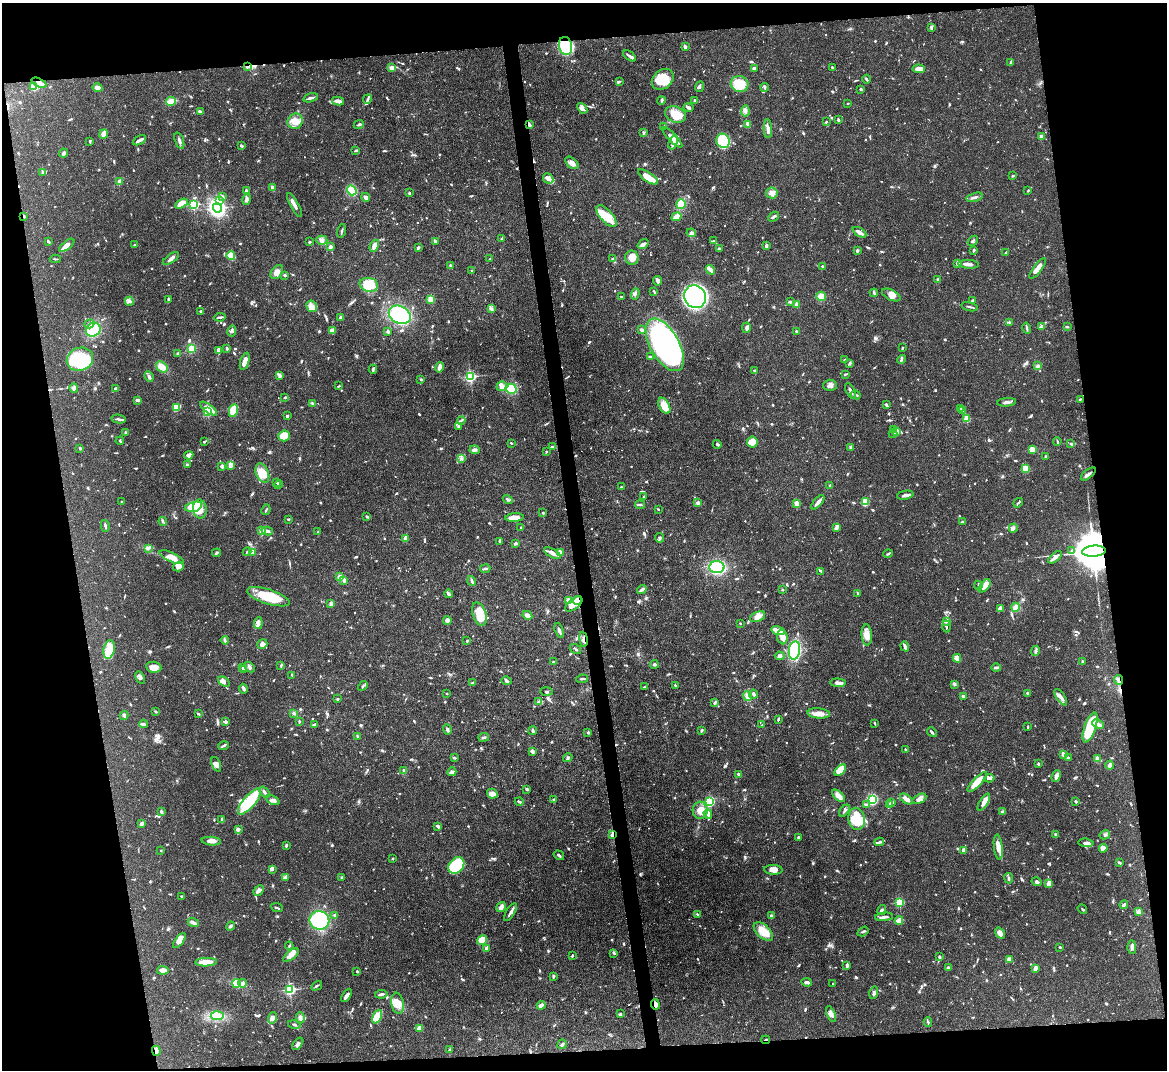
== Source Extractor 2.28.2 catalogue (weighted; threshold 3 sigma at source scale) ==
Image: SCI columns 3-4662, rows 242-4512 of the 4665 x 4644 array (HDU 1 of 3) = the unmasked area's bounding box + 8 px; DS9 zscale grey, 4 x 4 block average (1 PNG px = mean of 4 x 4 image px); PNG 1169 x 1072 px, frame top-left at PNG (2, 3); each listed source drawn as its Kron ellipse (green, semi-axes under 4 px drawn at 4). Shown black and unused: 18% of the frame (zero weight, under 3 of 4 exposures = <1% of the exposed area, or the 3 px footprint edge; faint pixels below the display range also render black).
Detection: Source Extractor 2.28.2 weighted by HDU 2 'WHT'. Background 0.0656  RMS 0.0033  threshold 0.015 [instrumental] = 3 sigma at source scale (4.5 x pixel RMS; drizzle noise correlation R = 1.50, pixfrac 1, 0.05/0.05 arcsec/px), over >= 5 px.
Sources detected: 1335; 4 too faint to see at this stretch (4 x 4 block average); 2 inside a brighter object's white glare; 11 cosmic-ray / hot-pixel residue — neither listed nor drawn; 34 coinciding with a brighter row at this scale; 73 inside a brighter listed object's ellipse — not listed separately; of the other 1211, all 500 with FLUX_AUTO >= 2.27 (the completeness limit of this list) listed and drawn (711 fainter detections not listed), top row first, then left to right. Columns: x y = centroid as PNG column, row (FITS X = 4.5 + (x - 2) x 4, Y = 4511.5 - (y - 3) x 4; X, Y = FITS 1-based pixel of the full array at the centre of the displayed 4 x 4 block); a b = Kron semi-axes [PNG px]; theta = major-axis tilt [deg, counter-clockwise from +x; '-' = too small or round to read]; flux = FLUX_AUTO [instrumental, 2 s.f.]
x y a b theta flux
931 28 3 2 - 3.3
565 46 9 6 -76 160
685 46 3 2 - 5.4
630 56 7 3 -37 5.8
1011 63 4 2 - 3.7
247 66 3 2 - 2.4
392 67 4 3 - 7.3
832 67 2 2 - 3.3
754 68 3 2 - 5.8
919 69 6 3 -4 19
663 79 12 9 42 53
866 79 4 2 - 2.7
619 82 3 3 - 2.6
39 83 8 4 -26 11
740 84 9 8 - 38
34 86 3 3 - 53
700 87 5 3 - 3.9
765 87 4 2 - 3.5
97 88 5 3 - 11
861 89 2 2 - 3.3
311 98 8 2 15 7
368 99 5 2 - 2.9
695 100 4 2 - 3.7
171 101 5 3 - 30
338 101 6 3 -12 14
661 101 4 2 - 2.4
848 103 2 2 - 2.6
688 107 5 3 - 5.1
582 108 6 4 -50 11
745 111 5 3 - 5.5
200 112 4 3 - 5.4
675 115 11 8 -22 36
838 120 3 3 - 2.9
295 121 8 7 - 25
826 122 3 2 - 2.4
748 124 4 2 - 11
359 125 5 2 - 4.4
529 125 4 3 - 4.2
664 126 3 2 - 4.4
768 129 9 3 -88 11
643 132 3 2 - 2.3
104 134 5 3 - 15
1041 136 2 2 - 7.8
672 138 13 3 -45 16
139 140 7 2 29 11
90 141 3 2 - 3.5
179 141 8 2 -71 5.6
723 141 7 6 - 95
673 143 7 3 72 12
241 146 2 2 - 5
356 150 3 2 - 3.3
64 153 4 3 - 4.9
572 163 8 5 -42 11
43 172 3 2 - 5
1013 176 3 2 - 2.3
648 177 12 4 -34 27
548 179 6 4 -48 13
119 181 4 3 - 4
272 187 3 2 - 8.3
352 190 5 4 - 66
246 191 2 2 - 6.6
1028 191 3 2 - 2.3
409 193 2 2 - 6.3
772 193 6 5 - 10
223 196 4 2 - 3.8
366 197 4 3 - 7.3
974 197 8 2 14 6.8
247 199 5 3 - 6.3
219 201 3 2 - 2.4
181 204 7 4 28 25
681 204 5 5 - 41
193 205 2 2 - 230
295 205 13 3 -60 9.5
217 208 5 4 - 410
24 216 3 2 - 2.5
606 216 13 6 -49 33
676 217 5 3 - 13
773 217 6 2 41 5
342 231 7 2 75 2.8
859 232 7 2 -29 11
691 233 5 4 - 6.2
501 239 3 2 - 2.7
322 240 5 4 - 8.5
48 241 3 2 - 3.1
436 241 4 2 - 2.5
713 241 3 2 - 2.6
973 241 6 2 45 3.1
309 242 2 2 - 2.9
643 244 6 3 38 8.2
67 245 9 4 39 15
135 245 2 2 - 3.7
374 246 6 3 62 13
766 246 3 3 - 2.6
330 247 2 2 - 9.4
418 248 3 2 - 4
719 249 3 3 - 4.2
974 250 4 2 - 2.8
857 251 4 2 - 2.6
1006 253 3 2 - 2.5
231 256 4 3 - 38
613 258 4 2 - 2.6
632 258 7 6 - 19
55 259 5 2 - 2.6
171 259 9 3 35 8.8
490 259 3 2 - 2.4
957 263 2 2 - 19
968 264 10 3 -3 8.4
450 265 3 2 - 2.3
822 266 2 2 - 2.5
1038 269 12 4 53 19
710 270 5 2 - 8.4
472 271 2 2 - 7.9
277 272 8 5 54 11
285 275 3 2 - 4.2
937 279 3 2 - 3.8
657 281 5 2 - 9.6
369 285 9 7 -12 49
654 291 3 2 - 2.3
874 293 4 2 - 5.7
635 294 6 3 72 4.7
891 295 10 5 -26 15
821 296 5 4 - 18
621 297 3 2 - 2.3
695 297 11 10 - 630
431 299 2 2 - 85
168 300 3 2 - 4.1
973 300 3 2 - 4.3
129 301 4 3 - 4.2
790 302 3 2 - 2.3
796 304 3 3 - 4.4
312 306 6 5 - 9.6
969 307 8 2 -14 3.5
491 308 4 3 - 4.6
201 311 2 2 - 5.3
400 315 11 8 -28 140
220 317 6 2 9 4.9
340 317 3 3 - 3.5
1010 323 3 2 - 2.9
89 324 5 3 - 6
1041 327 2 2 - 22
1067 327 3 2 - 2.5
746 328 5 3 - 5.7
1027 328 5 2 - 4.8
93 330 7 6 - 81
642 330 3 2 - 4.8
232 331 5 3 - 5.2
332 331 3 3 - 13
388 331 3 2 - 4.2
797 332 3 2 - 5.5
665 345 29 14 -61 780
902 347 3 2 - 2.4
191 348 4 3 - 17
227 348 3 2 - 3.5
218 350 4 3 - 8
178 354 3 2 - 4.6
650 357 3 2 - 2.5
80 359 13 11 21 100
845 360 2 2 - 2.7
902 360 5 2 - 3.1
245 361 9 3 72 15
850 363 3 2 - 4
1038 366 3 3 - 5.4
162 367 6 5 - 17
439 367 5 2 - 12
373 369 4 3 - 2.9
755 370 3 2 - 2.6
845 374 4 2 - 2.6
149 376 6 3 -66 6
280 376 4 3 - 4.1
470 376 2 2 - 380
421 379 3 2 - 2.5
830 385 7 5 1 8.4
339 386 3 2 - 2.4
502 386 5 4 - 9.1
74 388 4 3 - 5.6
116 389 4 2 - 5.1
511 389 5 5 - 69
851 391 8 2 -64 8.5
856 395 5 2 - 2.8
285 398 2 2 - 3
1080 399 3 2 - 2.3
137 400 4 3 - 5.5
1007 402 9 2 6 6.9
312 403 3 2 - 2.6
886 405 3 2 - 4.3
664 406 9 5 -62 34
176 407 4 3 - 53
961 408 3 2 - 2.7
209 409 10 3 -36 25
233 411 6 4 79 46
962 411 2 2 - 2.6
208 412 2 2 - 140
287 416 4 3 - 2.3
119 419 7 2 -11 4.5
967 419 2 2 - 87
461 420 4 2 - 3
459 426 3 2 - 3.9
893 429 3 2 - 3.3
897 431 2 2 - 41
126 432 4 2 - 3.5
893 434 4 2 - 2.5
284 436 6 5 - 40
120 441 4 2 - 2.5
1057 441 4 2 - 2.5
204 442 4 2 - 2.8
752 442 5 5 - 43
511 443 2 2 - 2.3
1071 443 3 2 - 3.5
717 444 4 2 - 3.1
553 447 4 2 - 4.7
851 447 3 3 - 3.2
80 448 2 2 - 3.6
1032 449 4 3 - 23
475 450 5 3 - 5.2
546 451 2 2 - 4.4
189 455 4 4 - 7.7
1045 456 2 2 - 2.3
461 458 3 3 - 3
187 464 3 3 - 2.5
222 466 3 2 - 8
230 466 3 2 - 11
1026 469 4 3 - 28
262 473 10 6 -67 37
1088 474 9 3 40 6.5
277 482 3 2 - 2.4
278 485 5 2 - 3.8
830 485 2 2 - 3.1
621 487 2 2 - 2.7
905 495 8 2 9 9.5
643 497 2 2 - 2.4
508 499 5 2 - 4
121 502 2 2 - 3.3
818 502 9 2 50 11
865 502 4 2 - 55
698 503 3 2 - 5.6
797 503 3 2 - 16
1018 503 5 2 - 2.5
640 505 5 3 - 3.6
193 507 9 4 14 47
200 509 9 7 -81 28
658 509 3 2 - 2.6
266 510 5 2 - 2.4
543 513 2 2 - 3.1
367 516 3 3 - 2.3
515 518 9 4 4 19
288 519 3 2 - 2.5
163 521 4 2 - 3.2
963 522 4 3 - 3.1
105 526 6 2 -76 4.5
521 527 2 2 - 3.8
836 528 4 3 - 7.3
1013 528 4 2 - 5.5
261 531 3 3 - 17
267 531 6 3 -13 5.4
318 532 3 2 - 3.1
406 538 2 2 - 36
659 538 5 3 - 3.3
499 541 3 2 - 3.1
515 543 4 2 - 4.1
148 548 4 2 - 2.8
1071 551 3 2 - 3.3
1094 551 12 5 4 14000
247 552 4 2 - 2.5
252 552 4 3 - 9.2
560 552 3 2 - 7
217 553 4 2 - 3.5
552 553 9 4 -30 12
888 554 5 2 - 2.7
172 557 13 4 -24 25
1055 557 8 3 43 8.8
178 567 6 4 18 14
717 567 7 6 - 140
485 569 5 2 - 5.3
821 571 4 2 - 2.6
339 577 2 2 - 18
344 580 4 3 - 3.8
472 581 5 2 - 3.7
978 585 5 2 - 3
985 586 8 4 50 21
642 589 5 2 - 7.4
782 590 2 2 - 7
858 593 3 2 - 3.6
448 594 4 2 - 9.1
268 597 22 7 -17 68
568 600 2 2 - 39
577 601 4 3 - 43
331 604 2 2 - 25
574 604 10 5 40 30
1016 607 4 4 - 17
1000 608 3 3 - 9.1
479 614 12 6 -71 30
527 615 5 3 - 12
758 617 8 5 25 15
447 620 4 3 - 7
946 622 3 3 - 3.3
258 623 6 4 84 7.3
740 623 2 2 - 2.6
946 626 6 2 -88 2.6
559 630 8 2 -70 5.8
778 631 6 4 -15 18
867 635 10 5 -87 15
782 637 7 5 -85 16
584 639 7 2 -82 6.2
225 640 4 2 - 2.8
467 641 2 2 - 2.9
262 644 5 4 - 6.1
905 646 5 2 - 12
109 649 9 5 78 17
576 649 6 2 -34 3.1
794 650 9 5 81 170
1036 651 5 3 - 3.9
780 656 5 4 - 5
957 658 4 4 - 15
554 662 3 2 - 3
1082 662 4 2 - 2.7
654 664 4 3 - 3.3
281 665 3 2 - 2.9
154 667 8 5 -8 17
242 667 4 2 - 3.1
250 667 6 3 -44 4.5
996 668 5 2 - 4.2
244 670 3 2 - 4.5
292 675 4 2 - 3.1
140 678 7 4 -63 5.3
582 679 6 2 9 3.7
1119 680 5 3 - 7.5
506 681 5 3 - 3.9
224 682 6 3 -37 8.9
472 682 3 2 - 3.3
838 683 8 3 -3 6.9
954 684 4 3 - 3.2
675 685 3 2 - 3.2
363 686 5 2 - 3.4
645 687 3 2 - 2.7
243 689 5 2 - 7
546 692 6 2 -2 3.1
447 693 2 2 - 2.9
1027 693 2 2 - 4.7
753 694 4 3 - 4.6
747 696 5 4 - 12
963 696 3 2 - 7
1061 697 9 2 -55 7.7
337 699 2 2 - 3.2
539 702 4 2 - 5.5
715 702 3 2 - 2.4
155 711 2 2 - 3.1
294 713 3 2 - 4.2
819 713 11 5 -5 20
198 714 4 2 - 2.4
124 715 4 2 - 6.8
778 719 3 2 - 4.2
299 721 3 2 - 2.3
225 722 2 2 - 19
875 723 4 2 - 2.5
143 724 4 2 - 5.7
314 724 4 2 - 4.8
1098 724 6 3 -28 6.1
762 725 3 2 - 2.4
1028 727 4 2 - 2.5
1090 727 16 5 71 82
447 730 5 2 - 5.1
701 730 3 2 - 3.6
533 731 4 2 - 5.8
588 732 3 3 - 2.4
932 732 5 2 - 5.3
358 736 4 2 - 2.7
484 737 5 2 - 3.2
224 746 5 2 - 3.6
905 750 2 2 - 2.8
532 751 3 3 - 6
1063 754 3 3 - 6.7
454 758 3 2 - 3.1
568 758 5 2 - 3.8
1068 758 3 2 - 3.2
1097 758 3 3 - 7.1
216 764 8 4 -68 11
1038 764 3 2 - 2.5
1110 765 4 3 - 6.7
404 770 3 3 - 3.7
840 770 7 4 44 29
452 772 4 3 - 5.1
739 774 3 2 - 7.1
1056 776 6 3 68 9.5
989 778 5 3 - 5.9
977 782 13 4 47 38
527 789 4 2 - 3.4
264 792 6 2 -54 4.6
492 794 6 4 -29 11
839 796 8 3 -44 20
872 799 4 4 - 120
906 799 7 4 -34 12
919 799 7 4 27 8.6
273 800 7 4 -25 7.3
554 800 3 3 - 3.3
249 801 16 6 50 100
1076 801 2 2 - 3.7
519 802 4 2 - 4.6
709 802 4 4 - 60
984 802 10 4 57 11
892 803 4 2 - 3.3
866 805 3 2 - 2.6
889 805 4 2 - 9.2
700 810 8 7 - 23
845 811 7 2 49 3
161 812 3 2 - 6.1
1003 812 4 3 - 5.9
708 814 5 3 - 4.7
857 819 11 8 -80 71
222 820 3 2 - 2.8
142 824 4 2 - 10
438 826 3 2 - 8.3
238 830 4 3 - 4.7
613 835 2 2 - 40
1056 835 4 3 - 3.1
1105 835 5 2 - 2.9
798 837 2 2 - 3.8
211 841 10 3 -4 13
879 842 5 2 - 3.7
1086 843 7 3 -7 9.7
286 845 3 2 - 3.4
998 847 13 4 -83 20
1103 848 4 4 - 12
963 850 3 2 - 9
161 851 2 2 - 2.4
559 855 5 2 - 3.6
392 859 2 2 - 3.4
1119 863 3 2 - 3.4
456 865 9 7 50 120
272 869 4 2 - 3.3
773 870 9 5 -2 15
285 877 4 2 - 8.1
342 878 3 3 - 2.6
1009 878 5 2 - 3
1037 882 5 3 - 5
1049 883 4 3 - 16
259 890 6 3 46 9.4
182 897 3 2 - 3
900 902 2 2 - 180
1124 905 4 2 - 5.4
501 907 5 2 - 20
277 908 6 2 -22 3.3
1082 909 5 2 - 2.8
882 910 5 3 - 4.9
510 912 10 2 59 8.5
1138 912 4 3 - 5.1
697 914 4 2 - 2.6
335 915 2 2 - 11
771 916 3 3 - 2.9
884 917 9 2 6 9
319 920 10 9 - 140
899 920 4 2 - 39
193 923 5 3 - 7.7
230 926 4 3 - 4.3
863 931 6 2 33 3.1
763 932 12 6 -43 35
1000 933 6 4 -56 12
482 940 5 4 - 27
179 941 9 4 51 19
289 946 4 2 - 2.4
1060 947 2 2 - 2.4
1132 947 7 3 -89 6.6
486 948 3 2 - 7.8
614 953 3 2 - 2.9
291 955 9 4 39 12
572 956 3 2 - 3
939 957 2 2 - 4.9
1009 959 3 3 - 7.4
206 962 11 3 2 26
847 965 4 3 - 5.1
948 968 4 3 - 3.6
1035 968 3 2 - 11
163 970 6 3 -5 18
357 971 2 2 - 2.7
553 977 3 2 - 2.3
807 982 5 2 - 7.3
237 983 4 3 - 40
243 983 4 4 - 8.4
833 983 2 2 - 2.8
317 986 6 2 31 3.1
290 990 2 2 - 360
874 993 6 3 76 4.8
381 994 6 2 9 4.5
346 995 7 2 58 8.1
398 1003 11 6 -81 26
655 1004 5 3 - 11
541 1005 4 2 - 14
621 1014 2 2 - 2.7
831 1014 8 3 -67 11
217 1016 6 3 4 9.7
377 1017 7 4 65 37
273 1018 6 4 71 6
300 1018 5 3 - 5.6
928 1022 5 2 - 2.9
294 1025 6 2 -13 3.1
420 1028 3 3 - 17
766 1040 4 2 - 2.4
298 1044 7 3 50 8.1
562 1044 5 2 - 3.3
449 1050 4 3 - 2.4
156 1051 5 3 - 9.2
Overlapping masked pixels (flux is a lower limit): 13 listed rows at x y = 565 46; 247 66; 39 83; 529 125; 24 216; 1094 551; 577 601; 584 639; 1119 680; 613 835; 655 1004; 766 1040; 156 1051
Diffuse or blended objects may show on this block-average render without a row.